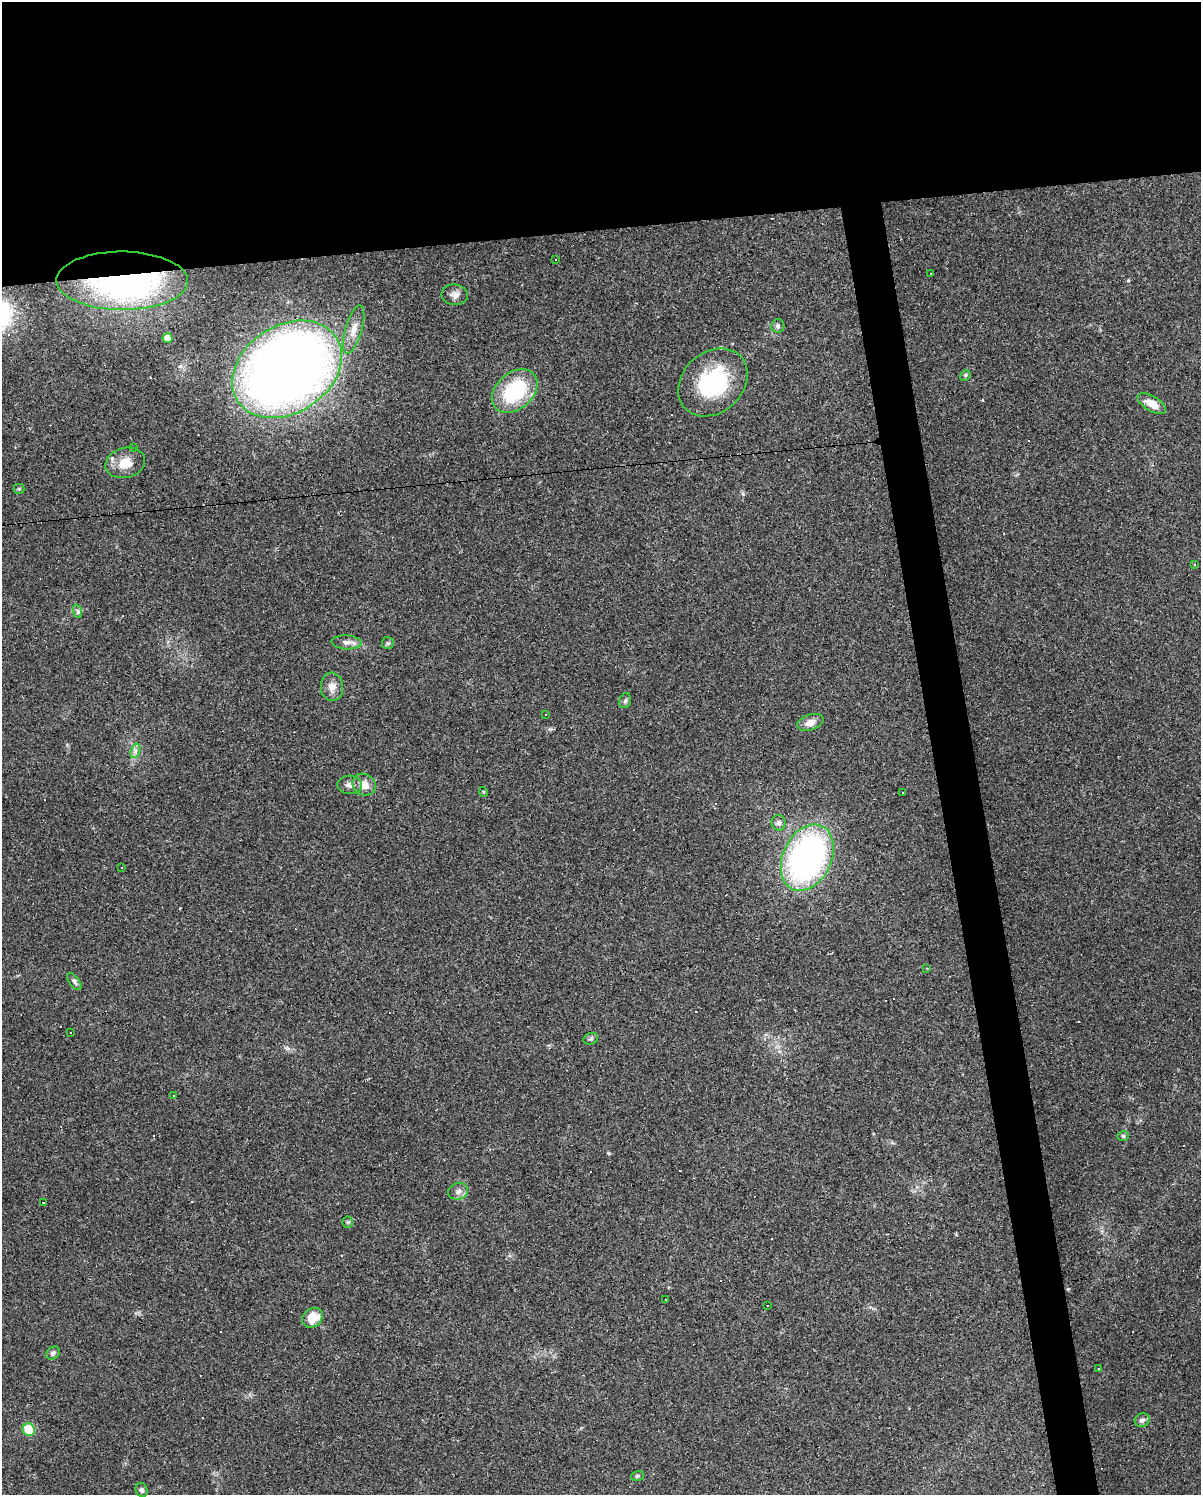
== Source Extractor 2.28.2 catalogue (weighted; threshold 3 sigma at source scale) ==
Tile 2 of 4 x 3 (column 2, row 1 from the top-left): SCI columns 1200-2398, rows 3007-4499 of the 4795 x 4562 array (HDU 1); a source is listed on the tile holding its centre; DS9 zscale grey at full resolution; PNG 1203 x 1497 px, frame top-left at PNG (2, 2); each listed source drawn as its Kron ellipse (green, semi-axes under 4 px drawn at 4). Shown black and unused: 18% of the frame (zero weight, under 3 of 4 exposures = <1% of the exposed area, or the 3 px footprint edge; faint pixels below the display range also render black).
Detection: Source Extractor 2.28.2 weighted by HDU 2 'WHT'; one run over the whole footprint, this tile lists its part. Background 0.0683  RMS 0.0045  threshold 0.0204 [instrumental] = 3 sigma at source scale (4.5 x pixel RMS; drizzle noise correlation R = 1.50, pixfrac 1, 0.0396/0.0396 arcsec/px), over >= 5 px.
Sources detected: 95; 1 inside a brighter object's white glare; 45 cosmic-ray / hot-pixel residue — neither listed nor drawn; the other 49 listed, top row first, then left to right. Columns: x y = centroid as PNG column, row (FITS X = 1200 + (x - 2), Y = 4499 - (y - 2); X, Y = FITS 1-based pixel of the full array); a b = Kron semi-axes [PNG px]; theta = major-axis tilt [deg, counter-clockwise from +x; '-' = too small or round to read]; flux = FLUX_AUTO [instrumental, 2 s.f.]
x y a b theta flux
555 260 3 2 - 0.61
931 273 2 2 - 0.29
122 281 66 29 0 130
455 295 13 10 -6 2.8
778 326 6 6 - 1.1
354 330 25 8 74 4.8
168 338 5 5 - 4.1
287 369 59 43 33 490
965 375 6 5 - 0.74
713 382 38 30 42 39
515 391 26 18 41 32
1152 404 16 7 -31 5.5
133 447 2 2 - 0.32
125 463 20 15 15 7.8
19 489 5 5 - 0.55
1194 564 3 3 - 2.1
77 611 7 4 -70 0.89
346 642 15 7 -2 2.6
388 643 6 6 - 0.8
332 687 14 11 -85 3.7
625 701 8 5 73 0.96
546 715 3 3 - 0.77
810 722 13 8 19 3.4
135 751 7 4 72 1.4
350 785 12 9 -3 2.5
364 785 12 10 -33 4.9
484 792 5 3 - 0.4
903 792 3 2 - 0.63
779 823 8 7 - 1.5
807 858 35 24 65 140
121 867 3 3 - 1.3
927 968 3 3 - 0.79
74 981 10 5 -53 1.1
71 1032 3 3 - 1
591 1039 7 5 20 0.95
173 1096 3 2 - 0.39
1123 1136 5 5 - 0.83
458 1191 10 8 18 2.1
43 1202 3 3 - 2.1
348 1222 5 5 - 0.67
665 1300 3 2 - 0.46
768 1306 3 3 - 1.5
312 1318 11 9 40 8.5
53 1353 7 6 - 1.2
1099 1368 3 2 - 0.28
1142 1420 7 6 - 1.6
29 1430 6 6 - 14
637 1476 7 5 15 0.7
141 1490 7 6 - 1.1
Overlapping masked pixels (flux is a lower limit): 1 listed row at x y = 122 281